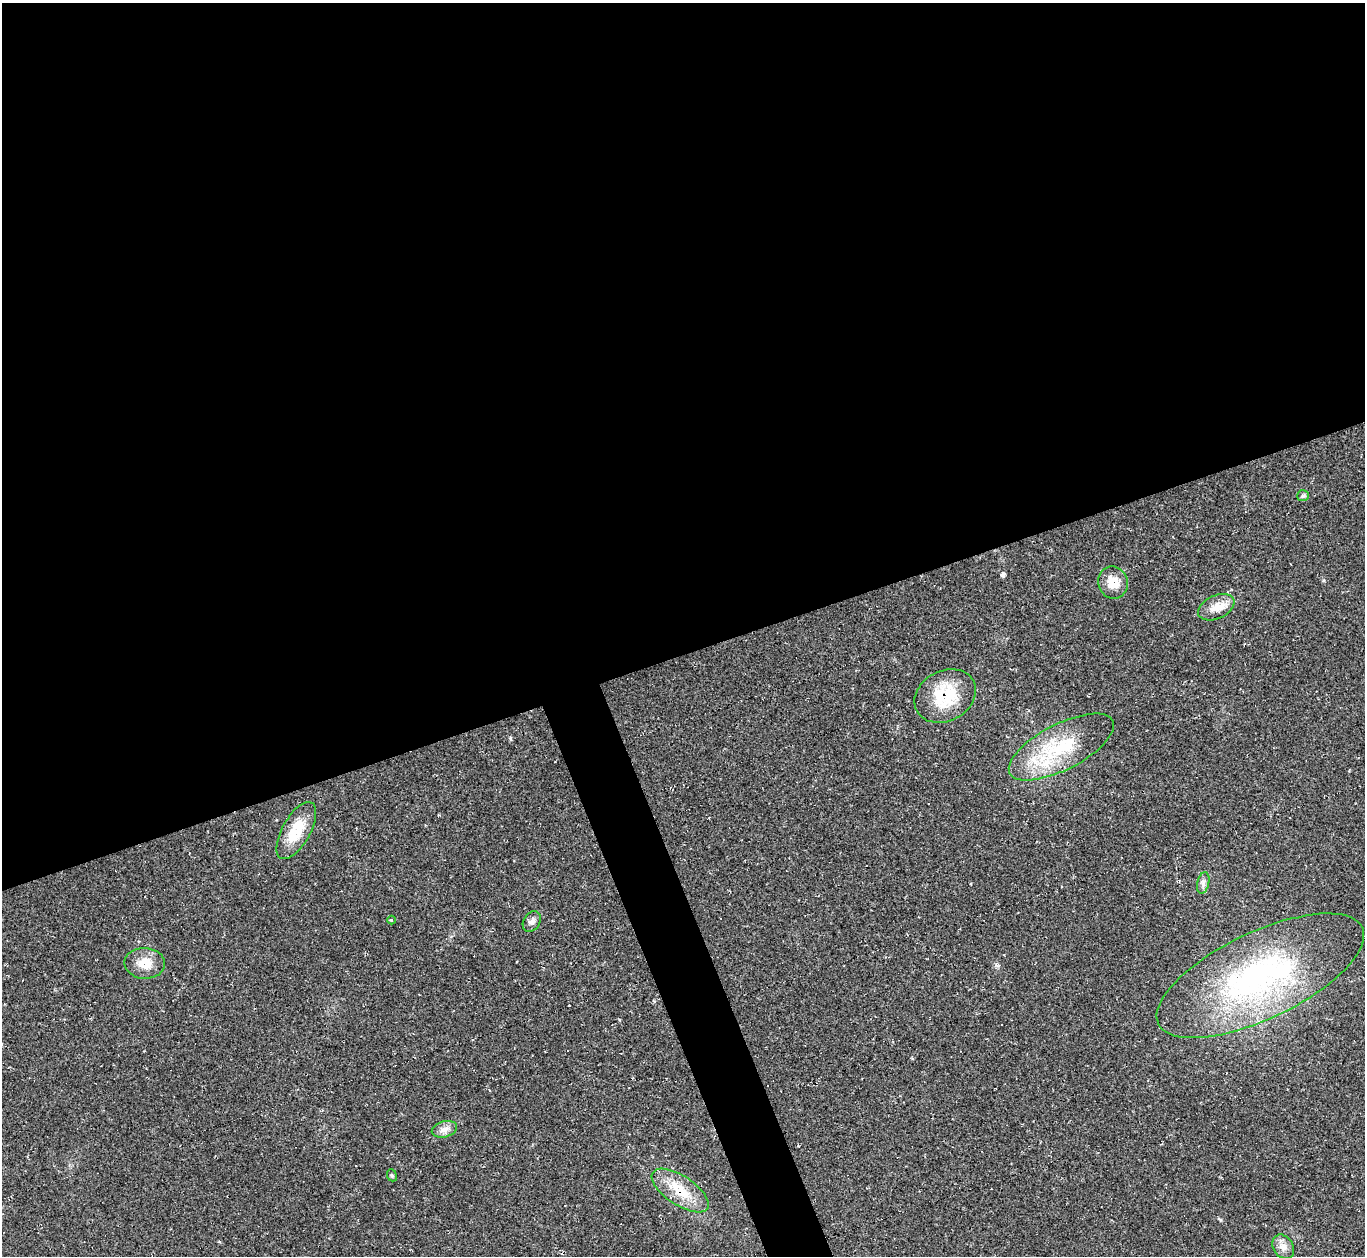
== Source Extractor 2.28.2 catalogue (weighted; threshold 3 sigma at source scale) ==
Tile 2 of 4 x 4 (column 2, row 1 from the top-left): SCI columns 1365-2727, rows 4035-5288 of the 5463 x 5446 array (HDU 1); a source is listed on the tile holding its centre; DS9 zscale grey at full resolution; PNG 1367 x 1258 px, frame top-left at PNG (2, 3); each listed source drawn as its Kron ellipse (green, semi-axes under 4 px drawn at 4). Shown black and unused: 54% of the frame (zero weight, under 2 of 3 exposures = <1% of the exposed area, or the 3 px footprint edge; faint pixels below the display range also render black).
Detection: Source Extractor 2.28.2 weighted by HDU 2 'WHT'; one run over the whole footprint, this tile lists its part. Background 0.0604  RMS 0.0071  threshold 0.0319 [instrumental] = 3 sigma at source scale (4.5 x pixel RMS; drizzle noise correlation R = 1.50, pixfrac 1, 0.05/0.05 arcsec/px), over >= 5 px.
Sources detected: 17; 1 cosmic-ray / hot-pixel residue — neither listed nor drawn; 1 inside a brighter listed object's ellipse — not listed separately; the other 15 listed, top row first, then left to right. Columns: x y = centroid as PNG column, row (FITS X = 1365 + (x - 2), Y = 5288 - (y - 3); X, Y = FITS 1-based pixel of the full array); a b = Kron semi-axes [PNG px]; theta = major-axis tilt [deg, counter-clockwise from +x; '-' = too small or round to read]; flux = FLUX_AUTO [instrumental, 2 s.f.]
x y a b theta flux
1303 496 6 5 - 1.3
1113 583 16 15 - 10
1216 607 19 11 24 9.1
945 696 32 25 28 33
1061 747 58 23 27 49
296 831 32 14 61 20
1203 883 11 6 76 2.6
391 920 4 3 - 0.69
532 921 11 8 56 3.2
145 963 20 15 -2 11
1260 976 113 43 25 180
444 1129 13 8 15 4.1
392 1175 6 4 -67 1
680 1191 33 14 -34 20
1283 1247 13 10 -56 5.1
Overlapping masked pixels (flux is a lower limit): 1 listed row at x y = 945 696
Unlisted compact peaks at least as high as the median listed source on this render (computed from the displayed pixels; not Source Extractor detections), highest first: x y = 1003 574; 510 738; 1221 1220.